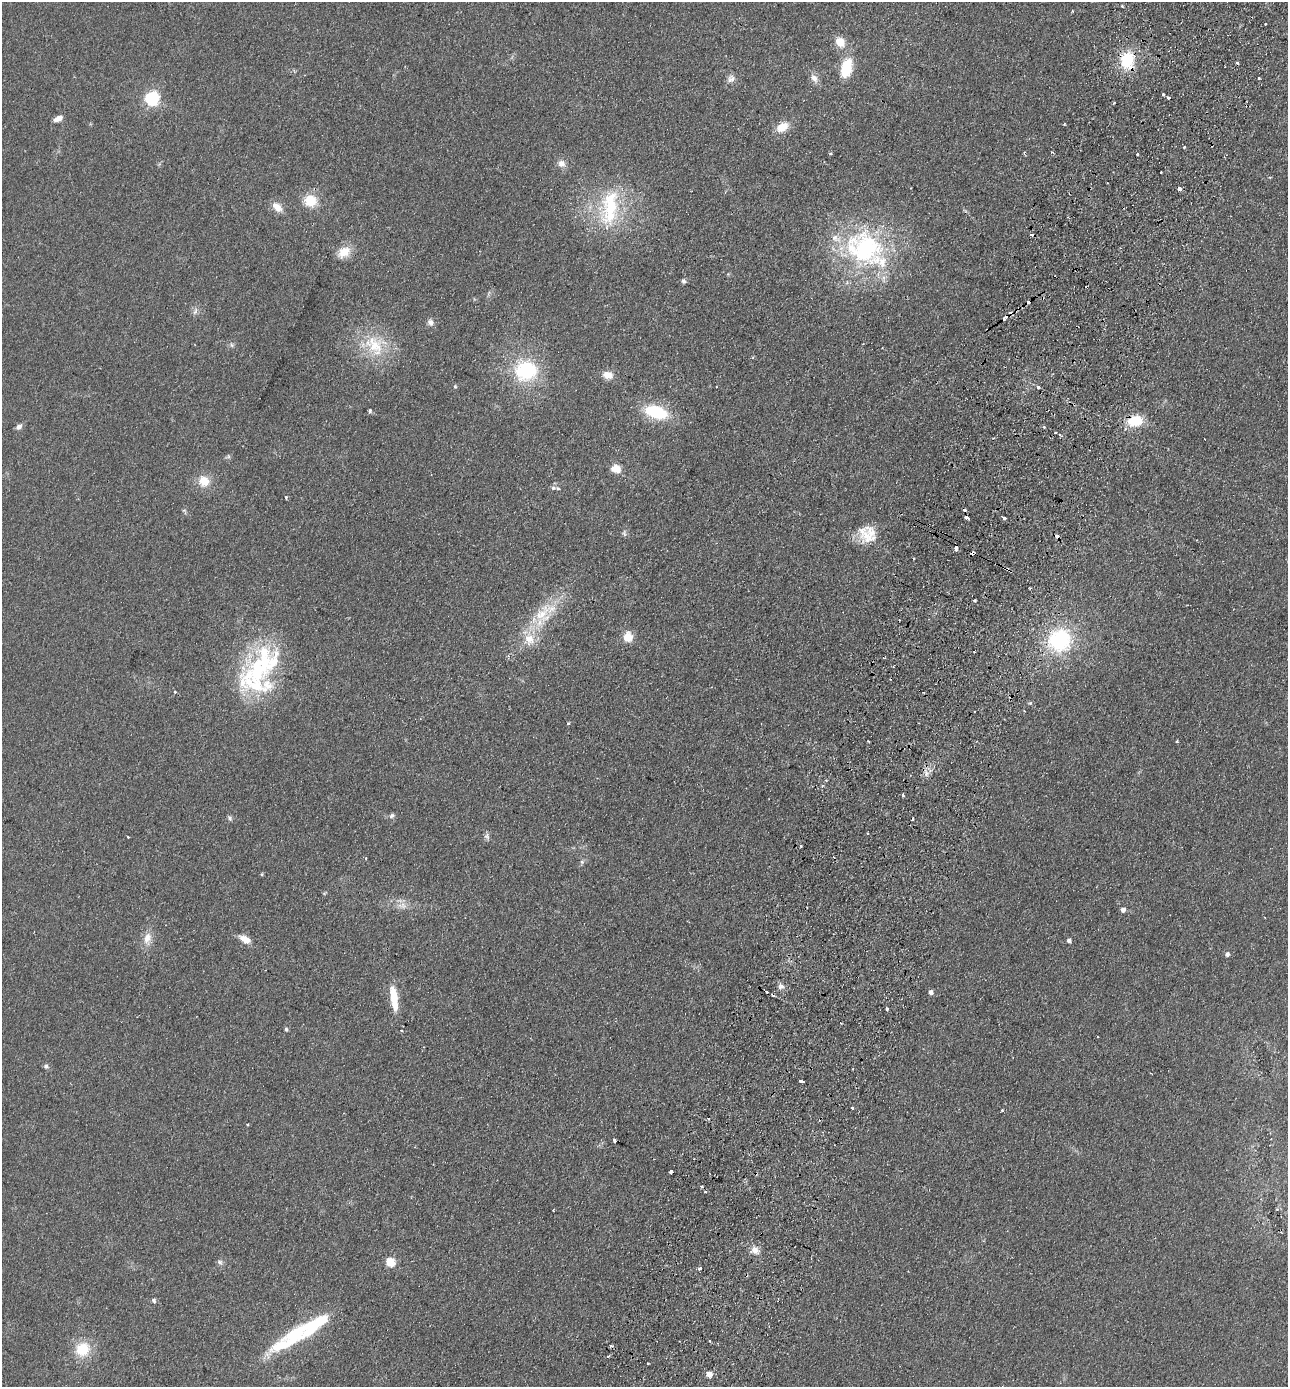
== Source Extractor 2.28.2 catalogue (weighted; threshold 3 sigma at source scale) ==
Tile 10 of 4 x 4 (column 2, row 3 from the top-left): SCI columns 1613-2898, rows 1412-2796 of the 5664 x 5594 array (HDU 1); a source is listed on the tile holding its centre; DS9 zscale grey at full resolution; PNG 1290 x 1389 px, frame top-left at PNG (2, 2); no overlay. Shown black and unused: <1% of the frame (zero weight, under 2 of 3 exposures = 3% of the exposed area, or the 3 px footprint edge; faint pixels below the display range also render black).
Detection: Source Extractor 2.28.2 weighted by HDU 2 'WHT'; one run over the whole footprint, this tile lists its part. Background 0.142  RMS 0.011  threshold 0.0517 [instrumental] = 3 sigma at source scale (4.5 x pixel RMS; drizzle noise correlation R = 1.50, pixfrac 1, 0.05/0.05 arcsec/px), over >= 5 px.
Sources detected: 134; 21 cosmic-ray / hot-pixel residue — not listed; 9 inside a brighter listed object's ellipse — not listed separately; the other 104 listed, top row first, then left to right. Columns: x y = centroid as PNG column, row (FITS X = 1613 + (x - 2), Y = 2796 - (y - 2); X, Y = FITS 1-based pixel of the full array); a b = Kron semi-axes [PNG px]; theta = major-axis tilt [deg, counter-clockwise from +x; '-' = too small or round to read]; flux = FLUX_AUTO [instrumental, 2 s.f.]
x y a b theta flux
1122 6 3 3 - 1.4
1265 24 2 2 - 1.3
840 42 9 7 -50 19
1127 60 14 13 - 50
846 68 17 10 76 42
814 78 13 8 -59 7.2
1258 78 3 3 - 2.4
731 79 11 9 52 6
1163 94 3 3 - 1.6
1168 97 3 3 - 5.5
152 98 6 6 - 250
1114 103 5 2 - 1.1
58 118 9 5 26 8.6
782 127 13 9 30 17
1184 147 3 3 - 3.4
1024 152 4 3 - 1.5
830 154 4 3 - 1.4
1137 154 3 3 - 2.6
561 164 11 10 - 7.1
1161 172 3 2 - 1.8
1180 188 3 3 - 11
310 201 14 13 - 26
610 205 50 24 82 86
277 207 14 9 -44 11
1031 235 4 3 - 5.3
864 248 57 49 -15 180
344 252 16 11 34 17
683 281 6 5 - 2.7
195 311 11 5 71 4
1005 317 8 4 50 5.8
430 322 9 8 - 4.6
231 345 6 4 -88 2
374 346 35 22 -57 50
526 370 25 23 -3 85
608 375 10 8 -15 13
455 387 5 4 - 1.5
1038 387 3 3 - 3
370 411 4 3 - 6
656 412 23 12 -15 62
1135 421 17 12 15 31
19 427 8 6 42 4.5
1056 433 3 2 - 1.2
1060 434 4 3 - 2.2
228 456 6 4 -72 1.6
616 469 10 9 - 12
204 481 12 12 - 19
553 488 7 6 - 2.9
286 497 3 3 - 3.5
184 511 8 5 -57 1.9
967 517 4 3 - 4.4
1004 518 4 3 - 3.9
624 533 9 4 -77 2.2
871 533 30 17 84 25
1057 536 4 3 - 4.9
974 601 3 3 - 2
543 614 33 23 65 48
628 637 11 10 - 15
1060 640 27 25 41 100
258 670 48 44 -59 120
175 692 4 3 - 2.7
1030 703 6 4 43 1.5
568 723 3 3 - 2.3
868 741 3 2 - 1.2
1177 741 3 3 - 1.2
903 795 3 3 - 2.8
392 816 8 6 35 2.9
230 818 8 5 -61 2.5
868 833 3 2 - 2
487 836 9 7 80 3.4
128 837 3 3 - 1.8
800 846 3 2 - 1.8
366 858 3 3 - 1.1
582 862 6 5 - 2.3
262 874 5 3 - 1.1
402 906 14 8 -4 9
1123 910 4 4 - 6.1
147 938 18 10 77 12
245 939 11 7 -32 14
1069 941 5 4 - 4.7
1227 954 5 5 - 4
781 986 8 8 - 4.8
931 992 5 5 - 4.4
394 998 30 8 -81 29
887 1009 3 3 - 3.5
286 1029 6 4 -89 2
401 1031 3 3 - 1.1
46 1066 6 6 - 2.8
802 1081 5 3 - 7.4
852 1108 3 3 - 5
1002 1111 3 3 - 2.1
614 1140 4 3 - 4.7
671 1172 3 3 - 10
1277 1209 4 4 - 1.2
553 1211 3 2 - 1.3
755 1250 12 9 -35 8.9
220 1262 9 6 -43 3.1
390 1262 5 5 - 61
700 1268 3 3 - 6.3
154 1300 6 5 - 2.3
296 1333 72 14 36 79
709 1341 3 3 - 1.2
82 1349 18 17 - 33
648 1363 3 2 - 1.5
709 1374 8 7 - 5.8
Overlapping masked pixels (flux is a lower limit): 6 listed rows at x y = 1127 60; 1031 235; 1005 317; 1135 421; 967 517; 1057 536